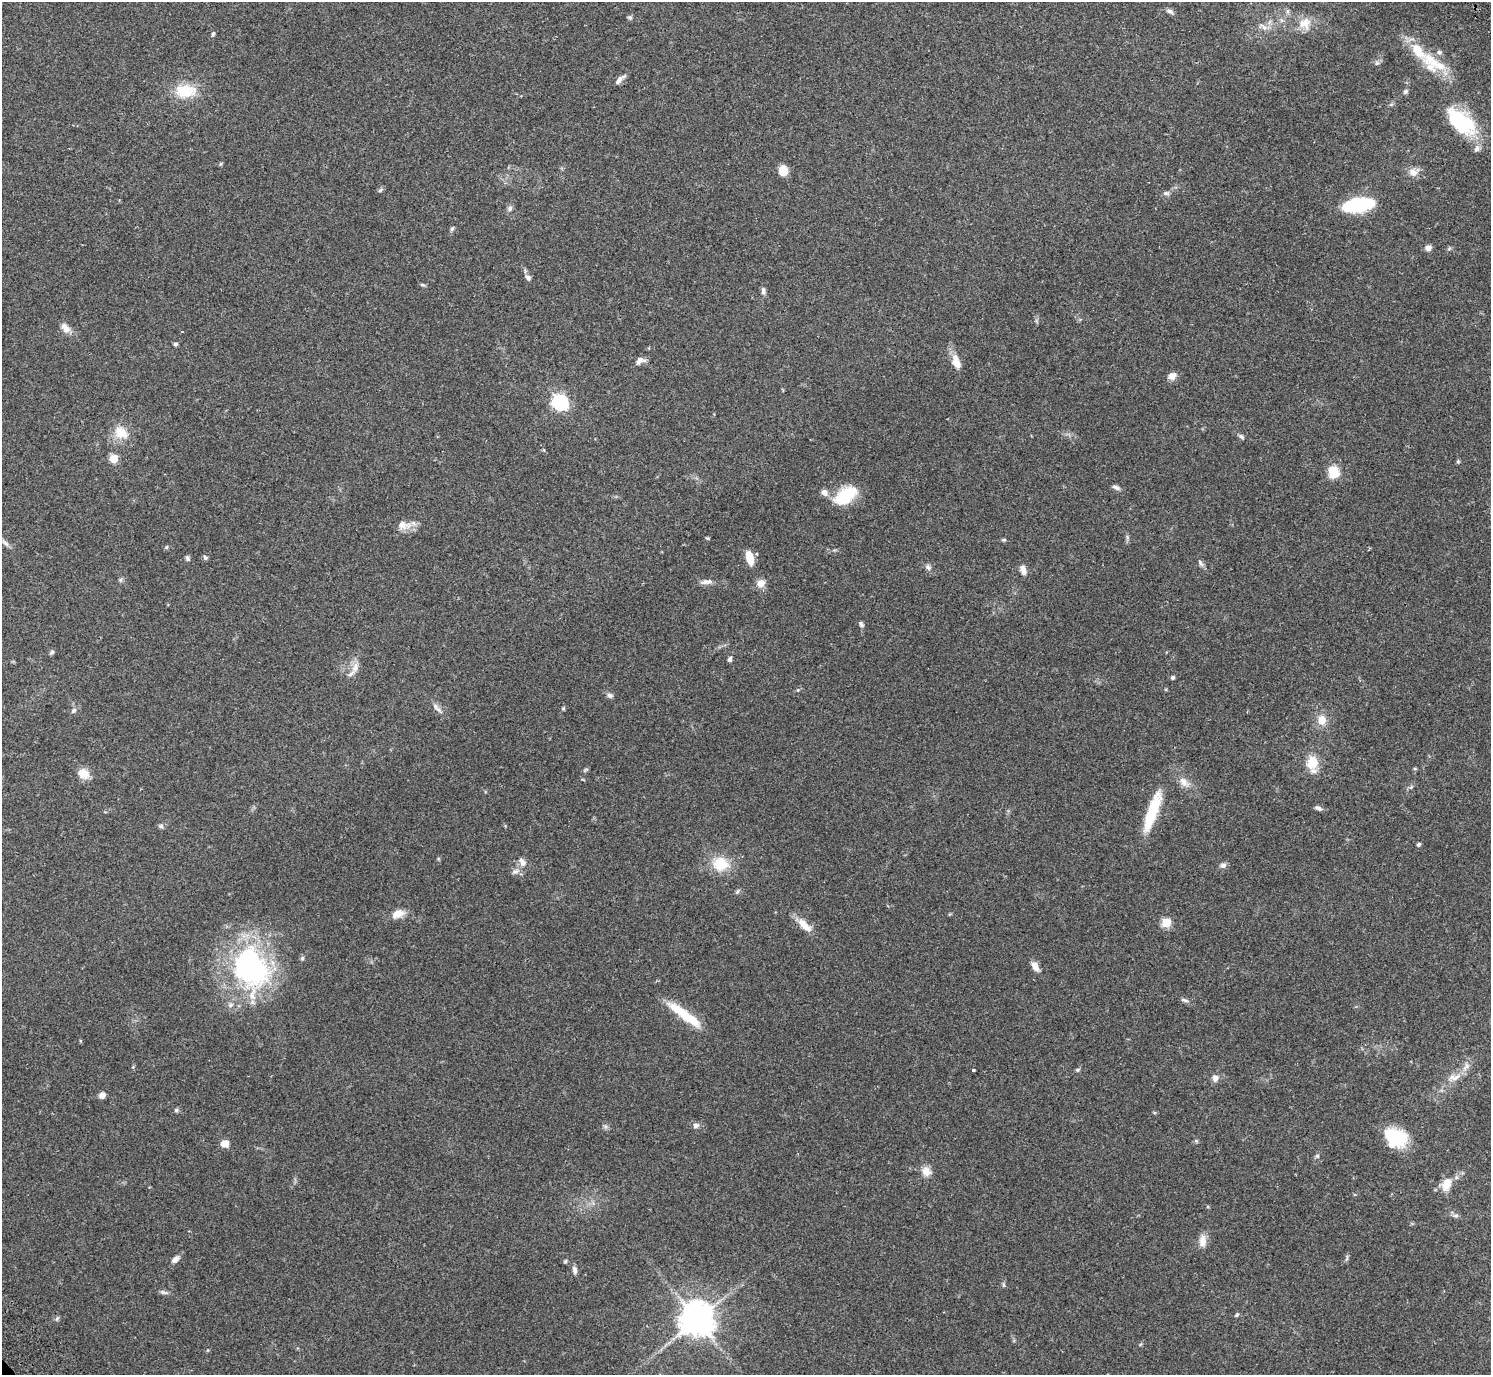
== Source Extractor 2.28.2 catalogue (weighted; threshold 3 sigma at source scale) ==
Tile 10 of 4 x 4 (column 2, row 3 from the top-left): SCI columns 1536-3024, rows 1576-2948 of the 6052 x 6035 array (HDU 1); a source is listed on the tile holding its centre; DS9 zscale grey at full resolution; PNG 1493 x 1377 px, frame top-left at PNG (2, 2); no overlay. Shown black and unused: <1% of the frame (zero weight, under 2 of 3 exposures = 3% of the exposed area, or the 3 px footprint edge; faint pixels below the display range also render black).
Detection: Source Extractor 2.28.2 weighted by HDU 2 'WHT'; one run over the whole footprint, this tile lists its part. Background 0.0812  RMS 0.0059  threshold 0.0267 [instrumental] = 3 sigma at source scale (4.5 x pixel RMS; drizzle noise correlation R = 1.50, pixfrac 1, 0.05/0.05 arcsec/px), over >= 5 px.
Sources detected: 119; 2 inside a brighter object's white glare — not listed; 6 inside a brighter listed object's ellipse — not listed separately; the other 111 listed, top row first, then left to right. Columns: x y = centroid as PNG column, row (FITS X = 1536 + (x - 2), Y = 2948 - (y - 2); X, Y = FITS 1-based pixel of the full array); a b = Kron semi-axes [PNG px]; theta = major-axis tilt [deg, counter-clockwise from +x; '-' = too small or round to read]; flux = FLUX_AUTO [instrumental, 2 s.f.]
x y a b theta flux
1170 11 10 6 -29 1.8
630 17 6 5 - 1
1305 23 18 16 32 8.4
1264 27 13 7 -18 3.2
213 34 7 4 63 0.89
1418 51 48 15 -43 20
1377 63 6 4 18 0.97
619 80 15 6 44 2.8
185 91 29 18 1 17
1405 91 7 5 40 1.2
1456 120 35 19 -62 29
1477 149 11 7 65 2.4
220 164 6 4 88 0.64
783 170 10 8 89 8.2
1413 172 13 11 15 4.7
381 190 8 5 28 1
1166 193 9 6 7 1.6
1358 205 27 10 10 53
510 209 7 6 - 1.8
452 229 6 5 - 0.97
1428 248 7 6 - 3
1449 249 6 4 20 0.82
528 278 8 7 - 1.8
422 285 7 4 -18 0.92
763 291 10 5 -85 1.8
65 328 13 8 -53 4.6
175 344 5 5 - 1
639 361 12 7 56 2.7
956 362 20 10 -72 7.1
1172 376 10 8 42 3.6
560 402 7 6 - 150
121 433 17 13 -31 10
1241 436 8 5 -33 1.4
113 459 5 5 - 16
1458 461 6 4 -70 0.87
1333 472 16 14 -64 9.2
1116 487 11 5 -22 1.7
824 493 8 7 - 3.2
845 496 28 15 34 21
404 525 22 12 -6 6.1
707 538 4 3 - 0.9
1004 540 6 4 19 0.78
5 543 13 6 -42 2.2
166 547 5 4 - 0.76
205 557 7 5 -40 1.1
187 558 7 5 -66 1.4
750 558 13 7 -76 11
1200 563 11 5 -54 1.6
928 567 10 7 -46 1.9
1023 570 12 7 -69 3.3
706 582 18 6 6 3.1
761 583 9 8 - 5
861 624 8 5 -60 1.3
52 652 7 5 51 1
730 659 7 5 63 1.3
355 667 17 8 74 4.5
1172 677 5 5 - 1.1
610 696 9 6 -23 1.6
438 709 14 5 -40 2.4
563 709 5 4 - 0.71
73 711 8 6 45 1.5
1322 720 10 9 - 7.3
1312 762 18 13 83 12
1415 769 5 3 - 0.6
585 770 9 4 36 0.85
84 774 15 12 -28 6.1
1184 782 18 10 -48 5.5
1318 808 10 5 -20 1.8
1152 812 48 11 70 26
161 826 7 5 -15 1.3
1418 845 4 4 - 1.3
522 862 13 8 -51 3.4
720 864 21 17 -9 16
1223 865 9 7 20 2.1
515 871 13 7 21 2.6
737 892 8 4 59 0.95
398 914 14 9 23 6.5
1166 923 5 5 - 27
805 925 24 9 -44 7.4
302 958 6 5 - 0.94
1035 966 11 7 -60 4.4
250 968 52 40 -67 120
1185 1000 11 4 -16 1.5
681 1012 40 12 -37 17
1466 1067 11 6 42 2.9
973 1070 3 3 - 0.92
1077 1070 6 4 1 0.89
1454 1077 18 8 7 4.9
1215 1078 9 8 - 2.8
102 1095 7 6 - 3.1
176 1110 6 5 - 1
1154 1112 5 3 - 0.6
696 1125 9 7 13 2
605 1126 6 6 - 1.3
1395 1137 24 16 -27 29
1196 1141 5 5 - 0.77
224 1144 8 7 - 5.6
1317 1156 6 5 - 1
926 1171 13 11 -60 5.1
1446 1184 16 11 69 8.7
1456 1216 8 5 -5 1.4
1202 1241 17 9 -88 4.7
1347 1258 11 3 75 0.91
175 1259 11 7 42 2.9
565 1261 5 4 - 0.86
574 1270 10 6 -80 2.1
1003 1285 7 3 -89 0.89
164 1292 12 5 -10 1.6
1237 1315 6 4 42 0.85
57 1318 8 5 62 1.1
697 1319 10 10 - 1300